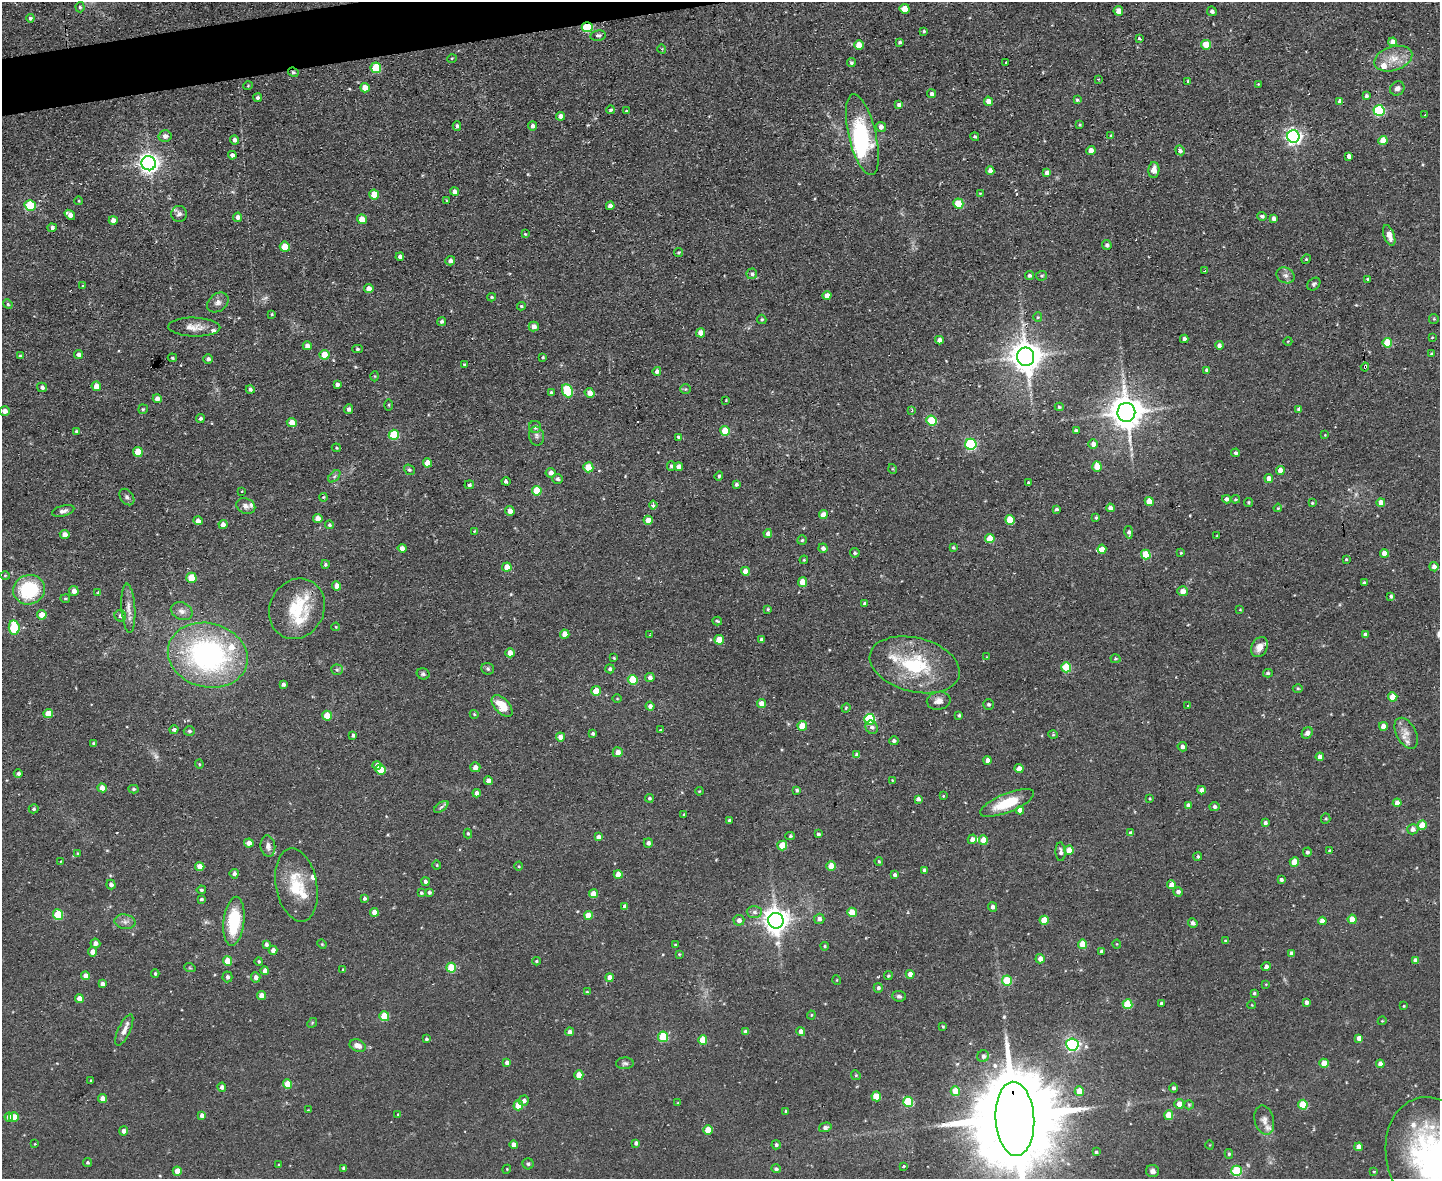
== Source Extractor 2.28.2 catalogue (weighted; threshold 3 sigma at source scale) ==
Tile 8 of 3 x 4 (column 2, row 3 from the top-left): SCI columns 1678-3115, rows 1177-2353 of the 4684 x 4706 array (HDU 1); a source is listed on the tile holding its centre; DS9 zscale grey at full resolution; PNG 1442 x 1181 px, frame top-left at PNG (2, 2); each listed source drawn as its Kron ellipse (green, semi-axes under 4 px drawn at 4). Shown black and unused: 2% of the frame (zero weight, under 2 of 3 exposures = <1% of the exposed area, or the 3 px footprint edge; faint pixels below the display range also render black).
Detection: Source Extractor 2.28.2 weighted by HDU 2 'WHT'; one run over the whole footprint, this tile lists its part. Background 0.0728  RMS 0.0067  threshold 0.0301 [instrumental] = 3 sigma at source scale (4.5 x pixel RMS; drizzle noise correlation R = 1.50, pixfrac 1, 0.05/0.05 arcsec/px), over >= 5 px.
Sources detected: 524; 3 too faint to see at this stretch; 2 inside a brighter object's white glare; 1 cosmic-ray / hot-pixel residue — neither listed nor drawn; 18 inside a brighter listed object's ellipse — not listed separately; the other 500 listed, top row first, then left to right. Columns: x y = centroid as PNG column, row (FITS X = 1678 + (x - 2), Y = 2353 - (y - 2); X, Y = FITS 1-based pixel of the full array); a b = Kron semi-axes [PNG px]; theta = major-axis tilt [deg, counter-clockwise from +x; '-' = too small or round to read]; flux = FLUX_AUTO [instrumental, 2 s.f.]
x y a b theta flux
80 7 5 4 - 1.1
905 9 5 4 - 14
1118 11 5 5 - 4.7
1212 11 5 4 - 1.7
30 18 4 4 - 1.4
587 27 5 5 - 42
924 31 4 3 - 0.97
598 35 8 5 11 2
1139 38 3 3 - 1.6
900 42 4 3 - 1.3
1393 42 4 4 - 5.1
859 45 5 5 - 11
1206 45 5 4 - 14
662 49 4 3 - 0.55
452 58 5 3 - 0.54
1393 59 19 12 17 11
1006 62 3 2 - 1
851 63 4 4 - 1.3
376 68 5 5 - 27
293 72 5 4 - 1.1
1098 79 3 3 - 0.53
1188 81 4 3 - 0.86
1258 84 3 3 - 0.46
248 86 5 3 - 0.49
365 88 5 4 - 7.9
1397 88 7 6 - 3.2
932 94 4 4 - 2
1366 96 4 4 - 1.5
258 98 4 4 - 1.6
1077 100 4 3 - 1.1
988 101 5 4 - 4.7
1340 101 4 4 - 3.4
899 105 4 4 - 2.5
611 110 4 3 - 1.1
1379 110 5 5 - 70
626 111 4 3 - 0.99
1425 115 3 2 - 0.66
561 116 4 4 - 3.4
1080 125 3 3 - 0.81
457 126 5 4 - 1.2
533 126 4 4 - 2.6
881 127 5 5 - 3.4
862 135 41 13 -77 53
165 136 6 6 - 3
1111 136 4 4 - 1.1
1293 136 6 6 - 220
975 137 4 4 - 1.2
235 140 4 4 - 2.4
1383 140 4 4 - 14
1091 150 4 4 - 5.3
1180 150 5 4 - 1.9
232 155 4 4 - 2.3
1349 156 4 4 - 2.5
149 163 7 7 - 370
1154 170 8 5 87 4.9
990 171 4 4 - 3
1047 173 4 4 - 3.3
454 191 4 4 - 3.3
980 193 4 3 - 0.67
374 195 5 5 - 12
79 201 4 3 - 0.52
447 201 4 2 - 0.5
958 204 5 5 - 21
30 205 5 5 - 35
610 206 4 4 - 2.9
179 214 8 7 - 2.2
70 215 6 4 -37 4
1262 216 4 4 - 1.8
238 217 4 4 - 2.4
362 219 5 5 - 8.7
1274 219 4 4 - 3
113 220 4 4 - 3.6
52 228 4 4 - 1.7
525 234 4 3 - 0.66
1389 235 11 5 -70 4.8
1107 245 5 4 - 1.9
285 247 5 5 - 12
678 253 4 4 - 1
400 257 4 4 - 2.5
1306 259 5 4 - 0.83
450 261 5 5 - 2.3
1205 271 3 2 - 0.53
752 274 5 5 - 1.5
1029 275 4 4 - 1.5
1286 275 9 7 -25 2.8
1041 276 5 5 - 1.1
1368 279 3 3 - 1.1
1314 284 7 5 40 1.5
83 286 4 3 - 0.6
369 289 4 4 - 5.7
827 296 4 4 - 5.6
492 297 4 3 - 0.75
218 302 11 8 37 3.5
8 304 5 4 - 0.97
521 306 4 3 - 0.82
272 314 4 3 - 0.67
1038 317 4 4 - 0.74
762 319 5 5 - 1.1
1434 319 5 4 - 0.83
442 321 4 4 - 1.5
534 326 5 5 - 3.6
194 327 26 9 -2 7.4
701 333 4 4 - 6.4
1432 337 3 2 - 0.47
1184 339 4 4 - 2.3
939 340 4 4 - 2.8
1288 341 4 3 - 0.53
1387 343 5 5 - 22
1219 345 4 4 - 2.3
307 346 4 4 - 3.4
357 349 5 4 - 1.1
79 354 4 4 - 2.6
1431 354 4 3 - 0.93
324 355 5 5 - 11
20 356 4 3 - 0.97
543 357 4 3 - 0.87
1026 357 9 8 - 1200
172 358 5 3 - 0.74
208 359 4 4 - 1.9
464 364 4 3 - 0.68
1365 367 4 3 - 1.7
1207 370 4 3 - 1.5
657 371 4 4 - 2.6
375 376 5 3 - 0.53
337 384 4 4 - 2
96 386 4 4 - 6.2
42 387 5 4 - 2
250 389 4 4 - 1.8
686 389 5 4 - 0.8
567 391 7 5 -67 37
551 393 4 3 - 1.4
590 393 5 4 - 5
157 399 4 4 - 3.2
726 400 4 3 - 0.56
389 405 6 4 -90 0.77
1059 407 4 4 - 0.89
143 409 5 4 - 0.81
349 409 5 4 - 2.1
1299 409 4 4 - 2.5
5 411 5 4 - 4.5
912 411 4 3 - 0.74
1126 412 9 9 - 1400
200 418 4 4 - 1.4
932 420 5 5 - 30
292 422 5 4 - 6.6
535 427 6 6 - 2.8
76 431 4 4 - 1.3
725 431 5 5 - 16
1076 431 4 3 - 1.6
394 435 5 5 - 33
1325 435 3 3 - 0.44
536 436 9 7 -78 2.2
678 437 4 4 - 1.2
971 444 5 5 - 73
1093 444 5 5 - 3.8
336 448 4 3 - 0.79
138 452 5 5 - 12
1236 453 4 4 - 1.7
427 463 4 4 - 8.7
671 466 4 4 - 1.1
1097 466 5 4 - 10
588 467 5 5 - 18
679 467 4 4 - 3.3
893 469 5 3 - 0.63
409 470 6 5 - 1.2
1280 470 4 4 - 7.3
551 473 5 5 - 3.9
334 476 7 4 45 1.3
719 476 4 4 - 1.3
1269 478 4 4 - 5.1
557 479 5 5 - 1.8
506 481 4 3 - 3.1
1028 482 3 3 - 0.7
736 484 4 4 - 1.5
469 485 5 4 - 1.3
242 491 2 2 - 0.69
537 491 5 5 - 15
127 497 9 6 -53 2
323 497 4 4 - 0.63
1226 499 4 4 - 2.6
1235 499 4 3 - 0.85
1149 501 4 4 - 9.2
1248 502 4 4 - 0.96
1312 503 4 3 - 0.72
1381 503 4 4 - 5.8
653 505 4 3 - 4.8
246 506 10 7 -23 2.8
1110 508 4 4 - 2.8
1278 508 4 3 - 0.63
1056 509 3 3 - 1.4
63 511 11 5 15 2.6
510 511 5 5 - 4.4
823 514 4 4 - 5.6
1096 517 4 3 - 0.96
318 519 4 4 - 6.7
648 520 4 4 - 7.9
1010 520 5 4 - 19
198 521 4 4 - 3.8
223 524 4 4 - 3.5
329 525 4 4 - 1.2
474 531 3 3 - 0.59
1129 532 6 4 -79 2.2
65 534 5 4 - 4.4
768 534 4 4 - 3
1217 536 3 2 - 0.54
990 539 5 4 - 15
802 540 5 4 - 1
402 548 4 4 - 3.8
823 548 4 4 - 2.5
953 548 4 4 - 1
1102 549 5 4 - 6
855 553 5 4 - 1.2
1181 553 3 3 - 0.73
1384 553 4 4 - 5.8
1146 554 5 5 - 23
1346 559 3 3 - 0.78
804 560 4 3 - 0.72
325 564 4 4 - 0.97
507 567 5 4 - 9.3
1434 567 4 4 - 3.5
745 571 4 4 - 6.7
5 575 5 3 - 0.69
191 578 5 5 - 18
803 582 5 4 - 8.9
1364 582 4 3 - 0.85
337 586 5 4 - 4.7
29 590 16 14 24 48
74 591 5 5 - 3.6
1183 591 5 5 - 5.4
98 593 4 3 - 0.68
1391 596 4 4 - 1.6
65 599 5 2 - 0.68
865 604 4 4 - 2.1
128 608 24 7 -86 5.8
297 609 31 27 62 32
768 609 4 3 - 0.79
1240 610 4 3 - 0.57
182 611 11 8 -24 3.6
42 615 5 4 - 8.8
120 616 6 5 - 1.6
717 621 5 3 - 0.9
336 627 4 2 - 0.48
14 628 7 5 -83 39
565 634 4 4 - 8.3
650 635 3 3 - 0.56
1365 635 4 3 - 2.2
761 639 4 3 - 1.4
719 640 5 4 - 13
1259 647 10 7 62 5.3
510 653 4 4 - 6.4
208 655 40 32 -14 160
987 657 3 2 - 0.46
614 658 4 2 - 0.59
1115 659 5 4 - 1.1
915 665 46 27 -14 49
1066 667 5 5 - 28
488 669 6 6 - 1.3
610 669 4 4 - 1.6
337 670 6 5 - 1.3
1268 673 5 4 - 0.99
423 674 6 5 - 1.5
650 677 5 4 - 2.3
633 680 5 5 - 22
283 684 4 3 - 1.7
1298 689 5 3 - 0.74
596 691 5 5 - 12
1393 697 4 4 - 11
617 699 4 3 - 0.55
939 701 12 9 9 4.1
762 703 4 4 - 5.8
989 704 5 5 - 1.4
1188 705 3 2 - 0.93
502 706 13 7 -46 13
650 706 4 4 - 2.4
846 708 5 4 - 0.77
48 714 5 4 - 12
474 714 4 4 - 0.8
959 715 3 3 - 0.86
327 716 5 4 - 14
869 719 5 5 - 55
802 726 5 5 - 14
1383 726 4 4 - 6.5
872 727 7 6 - 2.2
174 730 4 4 - 2.1
660 730 3 3 - 0.75
189 731 6 4 -2 1.3
593 733 4 4 - 1.4
1307 733 6 5 - 2.3
1406 733 17 9 -62 6.1
353 735 3 3 - 1.5
1053 735 5 3 - 0.73
560 737 4 4 - 4.5
894 741 4 4 - 1.7
94 743 3 3 - 1.2
1182 747 5 4 - 2.5
618 752 5 5 - 4.5
857 755 4 4 - 3.3
1320 757 4 4 - 4.2
987 760 4 4 - 3.5
199 764 4 4 - 0.67
377 765 4 4 - 4
475 767 5 5 - 3.4
1019 769 4 4 - 4.2
381 770 5 5 - 15
18 774 4 4 - 2
488 780 4 4 - 2.7
892 780 4 2 - 0.47
102 788 4 4 - 6.2
134 789 5 4 - 1.2
797 790 4 3 - 1.2
1201 790 4 4 - 4.1
699 791 4 3 - 0.64
477 793 4 4 - 2.8
943 796 4 3 - 0.58
649 798 4 4 - 1.1
918 799 4 4 - 2.1
1150 799 4 3 - 0.64
1007 803 29 9 22 22
1397 803 4 4 - 5.6
1188 805 4 4 - 2.2
1214 806 5 4 - 2.3
441 807 8 4 36 1.4
34 809 5 4 - 1.2
1020 810 4 4 - 4.3
684 814 4 3 - 0.48
1326 819 5 4 - 0.86
729 820 3 3 - 1
1265 823 4 4 - 1.6
1422 825 4 4 - 14
1413 829 5 5 - 3.2
1131 833 4 3 - 2.2
468 834 5 4 - 0.96
818 834 4 3 - 1.4
790 836 4 4 - 1.1
599 837 4 4 - 3.4
972 839 5 4 - 3.2
983 840 4 4 - 9.8
249 843 4 4 - 5.3
648 843 5 4 - 2.2
782 845 5 5 - 18
268 846 11 7 -82 3.2
1069 850 4 4 - 9.5
1330 851 4 4 - 1.2
1061 852 9 5 -86 2.4
1307 852 4 4 - 1.4
78 853 4 3 - 0.72
1198 857 4 4 - 1
61 861 3 2 - 0.5
879 861 4 3 - 0.88
1294 862 4 4 - 14
437 865 4 4 - 0.76
519 866 4 3 - 0.56
831 866 4 4 - 9.4
200 867 5 4 - 7.2
924 870 4 3 - 1.8
234 874 4 4 - 2.3
618 874 4 4 - 8.7
895 875 4 4 - 2
1281 880 4 3 - 1.7
425 882 4 4 - 1.7
111 885 5 4 - 2.2
296 885 37 20 -79 25
1172 885 4 4 - 8.5
201 890 4 3 - 1.2
429 892 4 4 - 1.3
1178 892 5 4 - 2.8
421 893 3 3 - 0.89
593 894 4 4 - 8.9
365 898 4 4 - 1.5
201 899 3 3 - 1.1
625 906 4 4 - 2.2
993 907 5 4 - 2.3
374 912 4 4 - 6.5
754 912 7 6 - 2.3
852 912 4 4 - 14
58 914 5 5 - 27
588 915 4 4 - 8.4
819 919 5 5 - 2.5
1352 919 4 4 - 11
739 920 5 5 - 3.1
1044 920 4 4 - 14
234 921 24 10 84 34
776 921 8 7 - 670
1322 921 4 4 - 4.8
125 922 10 7 -7 3.2
1193 923 5 4 - 2
1225 941 4 3 - 0.73
95 943 5 4 - 2.8
266 944 4 3 - 1.6
322 944 5 4 - 0.83
1083 944 5 4 - 14
1117 944 4 4 - 0.63
675 945 3 3 - 0.67
825 946 4 3 - 0.85
273 950 4 4 - 3.2
1101 951 4 3 - 1.6
93 952 4 4 - 5.6
1291 953 4 4 - 2.8
679 954 3 3 - 0.67
1040 959 4 4 - 4.4
1415 960 4 4 - 3.8
228 961 5 4 - 12
259 961 4 4 - 1
536 961 4 3 - 0.81
1266 967 4 4 - 2.4
190 968 6 3 -18 0.82
451 968 5 5 - 22
343 969 4 3 - 0.7
265 971 4 4 - 3.7
155 973 4 3 - 0.97
910 974 4 4 - 5.4
86 976 4 4 - 6.5
888 976 4 4 - 0.95
227 977 5 5 - 1.9
256 977 5 4 - 3.1
609 978 4 4 - 4.9
837 980 5 3 - 0.5
1007 980 5 5 - 27
102 984 4 4 - 2.5
1266 984 4 3 - 0.54
878 988 5 4 - 1.6
587 992 3 3 - 0.69
1254 993 4 3 - 1.2
261 996 4 4 - 4.9
899 996 7 5 -5 1.6
79 999 4 4 - 5.8
1306 1002 4 4 - 2.5
1161 1003 3 3 - 1.2
1127 1004 5 5 - 24
1252 1005 4 2 - 0.46
1404 1006 3 2 - 0.52
811 1015 4 4 - 0.71
384 1016 5 5 - 22
1382 1021 4 3 - 0.58
312 1023 5 4 - 0.76
943 1026 3 2 - 0.72
124 1030 17 6 65 4.7
801 1031 4 4 - 3.4
570 1032 4 4 - 2.8
745 1032 4 4 - 2.4
663 1037 5 5 - 31
1359 1038 4 4 - 3.4
426 1039 4 3 - 1.1
703 1040 4 4 - 15
1072 1044 6 6 - 120
358 1046 8 6 -22 4.6
983 1056 6 5 - 2.2
507 1062 4 4 - 2.5
625 1063 9 6 3 1.7
1324 1063 4 4 - 11
1380 1064 4 4 - 3.9
579 1075 4 4 - 9.9
856 1075 5 4 - 0.88
91 1081 3 3 - 0.96
287 1084 4 4 - 12
222 1087 4 4 - 2.3
1173 1088 4 4 - 1.8
955 1091 4 4 - 13
1079 1091 4 4 - 13
876 1096 5 5 - 19
103 1099 4 4 - 5.7
524 1101 5 5 - 2.6
908 1102 5 5 - 38
678 1103 4 4 - 0.64
1179 1104 5 5 - 6.3
518 1105 5 5 - 16
1189 1105 5 5 - 0.88
1303 1105 5 4 - 21
308 1110 3 3 - 0.46
786 1111 4 2 - 0.56
398 1114 4 3 - 0.68
202 1115 4 4 - 3.1
1169 1115 4 4 - 13
9 1117 4 4 - 4.6
14 1117 5 4 - 14
1015 1119 37 19 -87 15000
1264 1120 15 9 -76 4.4
825 1127 6 4 16 2.1
708 1130 5 4 - 15
123 1131 4 4 - 2.2
636 1143 4 4 - 2.4
35 1144 3 3 - 0.54
514 1145 4 4 - 3.6
776 1145 5 4 - 1.5
1210 1145 4 3 - 0.51
1359 1147 4 4 - 6
1096 1152 3 3 - 1
1229 1154 5 4 - 1.1
1438 1161 66 49 -67 210
87 1162 4 4 - 1.1
528 1164 5 5 - 1.3
279 1165 4 3 - 1.1
904 1166 3 3 - 0.72
344 1168 4 3 - 1.5
507 1169 4 3 - 0.63
776 1169 5 4 - 1.5
177 1171 4 4 - 7.7
1152 1171 6 6 - 2.5
1237 1171 5 5 - 42
1374 1171 4 2 - 0.54
Overlapping masked pixels (flux is a lower limit): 6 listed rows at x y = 587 27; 293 72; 1379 110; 1026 357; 1365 367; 1015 1119
Isophote crosses this tile's border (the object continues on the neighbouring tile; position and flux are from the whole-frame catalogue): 2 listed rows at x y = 1015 1119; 1438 1161